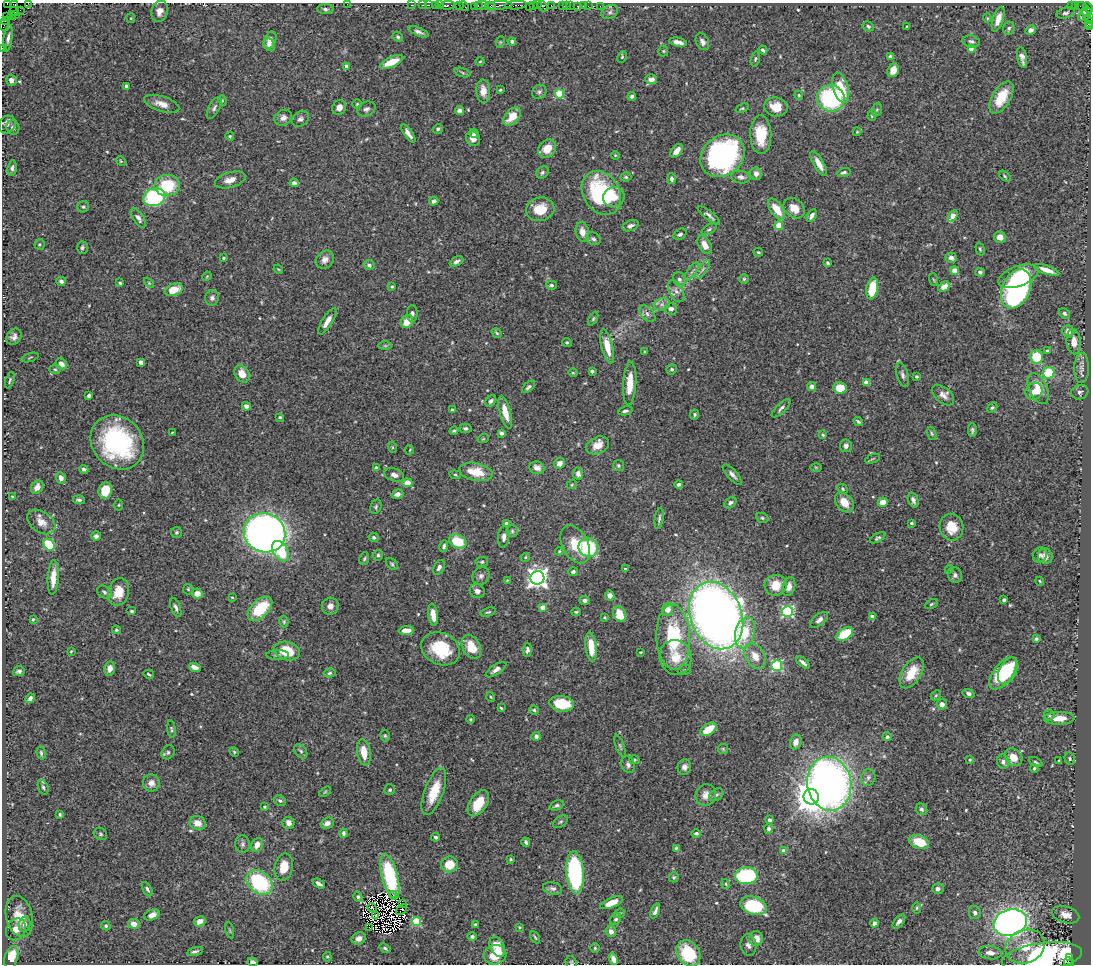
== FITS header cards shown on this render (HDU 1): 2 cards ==
NAXIS1  =                 1089
NAXIS2  =                  962

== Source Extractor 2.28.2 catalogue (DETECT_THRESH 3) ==
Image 1089 x 962 px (HDU 1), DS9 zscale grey, 1 PNG px = 1 image px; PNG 1093 x 966 px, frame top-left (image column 1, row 962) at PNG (2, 3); each listed source drawn as its Kron ellipse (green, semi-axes under 4 px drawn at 4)
Background 1.25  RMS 0.029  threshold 0.0876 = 3 sigma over >= 5 px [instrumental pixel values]
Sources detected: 544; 6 with non-positive FLUX_AUTO (blend fragments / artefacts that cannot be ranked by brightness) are neither listed nor drawn; of the other 538, the 500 brightest by FLUX_AUTO listed and drawn (38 fainter detections omitted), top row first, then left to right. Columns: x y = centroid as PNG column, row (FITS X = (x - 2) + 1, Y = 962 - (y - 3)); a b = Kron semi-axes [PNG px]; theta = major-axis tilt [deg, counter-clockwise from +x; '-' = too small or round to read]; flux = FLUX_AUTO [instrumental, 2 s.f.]
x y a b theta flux
29 3 4 2 - 67
7 4 2 2 - 26
347 4 2 2 - 29
14 5 4 3 - 33
411 5 2 2 - 14
423 5 3 2 - 68
429 5 2 2 - 30
435 5 2 2 - 63
440 5 2 2 - 34
447 5 7 3 5 180
482 5 7 3 8 97
499 5 13 3 3 780
516 5 11 3 3 310
537 5 3 2 - 73
551 5 2 2 - 89
459 6 2 2 - 24
464 6 6 2 -46 58
474 6 2 2 - 23
478 6 3 2 - 61
490 6 5 4 - 170
529 6 2 2 - 20
534 6 3 3 - 110
543 6 6 3 -54 95
562 6 2 2 - 53
566 6 2 2 - 29
570 6 2 2 - 17
578 6 4 3 - 140
583 6 2 2 - 16
588 6 2 2 - 41
600 6 2 2 - 15
1071 6 3 2 - 280
1075 6 3 2 - 18
1082 7 5 2 - 41
1088 8 6 3 -48 90
325 9 8 5 -2 5
20 10 2 2 - 24
14 11 5 2 - 58
160 11 11 8 72 13
610 12 9 6 34 6.1
1087 12 5 5 - 180
1066 13 9 5 15 5
15 15 3 2 - 39
7 16 4 2 - 62
11 16 2 2 - 34
1090 17 3 2 - 53
131 18 5 4 - 2.4
987 18 4 4 - 2
1081 18 2 2 - 27
998 19 13 5 72 18
5 21 4 2 - 93
1089 23 5 3 - 140
4 25 6 5 - 170
868 26 6 5 - 4.2
907 27 3 3 - 3.7
1090 27 3 2 - 50
1009 28 6 6 - 4.5
1031 30 5 4 - 8
419 32 10 4 -22 6.8
398 37 5 4 - 3.5
8 38 13 4 82 7.7
270 40 9 5 66 11
512 41 4 4 - 3.8
971 41 8 6 -13 5.3
500 42 6 3 71 1.9
678 42 9 4 -11 11
702 42 9 6 -63 8.2
269 45 7 5 -60 5.1
2 48 2 2 - 22
971 48 4 4 - 14
763 50 4 3 - 3.8
663 51 5 5 - 2.2
622 57 6 4 66 2.3
890 57 4 4 - 11
1022 58 10 5 -79 11
755 59 8 4 76 3.4
480 61 4 3 - 1.7
391 62 12 5 24 41
346 66 4 4 - 8.7
893 70 7 5 70 18
462 73 8 3 -19 3.2
651 79 6 5 - 11
11 80 5 5 - 10
126 86 4 3 - 3.5
841 88 15 8 -73 58
500 90 3 2 - 2.3
483 91 11 7 -86 19
539 92 7 6 - 4.9
560 94 4 4 - 93
799 95 4 4 - 2.3
632 96 4 3 - 4.7
1001 97 18 9 58 50
831 98 14 13 - 210
222 100 5 3 - 1.8
162 104 18 7 -17 16
357 104 4 4 - 2.4
339 107 7 7 - 12
776 107 11 9 -13 32
214 108 12 5 62 5.6
742 108 7 4 21 2.7
366 109 9 7 21 6.5
877 110 6 5 - 3
459 111 4 4 - 7
872 115 5 4 - 2.9
512 117 10 6 47 33
283 118 9 7 33 9.4
300 119 9 7 33 6.5
7 125 9 8 - 9.9
13 127 7 6 - 6.4
438 129 5 4 - 3.6
857 132 4 4 - 1.8
474 133 4 4 - 7
408 134 10 4 -55 11
761 135 19 10 -89 58
230 136 4 3 - 2
473 139 8 6 -55 13
547 149 10 8 46 24
677 151 8 5 51 13
615 155 4 3 - 1.8
722 156 24 19 40 470
121 161 5 4 - 2.3
819 163 14 5 -61 17
12 168 8 4 83 5.4
542 172 7 5 47 4.6
844 172 7 4 16 5
756 174 6 5 - 11
1005 176 7 4 -38 3
626 177 5 4 - 3.2
741 177 9 6 -8 6.7
671 179 5 4 - 5.2
230 180 16 7 16 18
294 183 4 4 - 6.1
167 185 13 10 3 83
601 193 23 18 -57 180
154 197 11 8 19 210
614 197 11 10 - 20
434 201 4 4 - 6.2
83 207 6 5 - 3.8
794 208 12 9 -41 22
540 209 14 11 13 40
777 209 12 6 -55 36
709 215 14 4 -38 6.8
812 216 6 4 59 7.9
953 216 6 4 59 29
138 218 11 5 -55 7.9
779 225 4 4 - 52
630 226 8 5 21 7.3
709 229 8 4 31 3.9
582 232 10 6 -79 15
680 234 7 5 32 4.7
1000 237 6 5 - 16
593 239 7 6 - 4.8
39 244 5 5 - 2.9
704 245 10 6 -62 18
82 247 6 5 - 4.3
980 249 6 4 -75 3.1
758 252 5 3 - 2.6
223 258 3 3 - 1.9
951 258 6 5 - 9.4
325 260 10 8 46 12
456 261 7 4 27 7.1
828 263 4 3 - 2.9
369 265 5 5 - 6.8
278 269 5 4 - 1.9
703 269 11 4 54 6
1047 270 13 4 -19 18
955 271 4 4 - 33
692 272 11 3 55 4.7
980 272 4 4 - 4.8
207 276 5 3 - 1.9
1018 276 21 10 19 86
679 279 7 6 - 7.2
744 279 5 5 - 2.6
934 280 6 3 -71 2
61 281 5 4 - 4.9
120 283 3 3 - 2.4
149 283 6 3 -45 1.9
551 285 5 4 - 4.8
392 286 4 3 - 2.3
944 287 6 4 31 13
872 289 11 5 79 60
1016 289 20 14 65 380
174 290 9 6 20 36
676 291 11 7 -62 10
212 298 7 7 - 6.3
662 304 8 6 17 8.1
671 309 6 5 - 9.6
412 313 8 5 89 4.8
1064 313 6 4 -47 3.6
647 314 10 6 -47 8.8
593 319 7 4 63 3
327 321 15 5 58 15
407 321 7 5 58 25
1068 331 6 5 - 12
497 333 5 3 - 2.9
14 337 8 7 - 8.3
567 342 5 4 - 2.2
1074 342 13 7 -85 17
385 346 7 4 0 3.1
607 346 17 5 -77 32
1047 351 4 4 - 4.2
645 352 4 3 - 3.2
30 357 9 2 18 2
1036 357 7 6 - 64
141 362 4 4 - 16
61 364 6 5 - 12
1082 368 15 7 88 12
55 369 5 5 - 3.1
672 369 5 5 - 3.5
592 371 4 3 - 5.8
573 373 5 3 - 1.9
1049 373 6 5 - 70
242 374 9 7 -58 23
902 375 12 6 -73 7.9
917 376 3 3 - 2.3
10 380 8 3 72 3.1
867 383 4 4 - 31
630 384 22 6 86 40
812 386 4 4 - 7.6
529 387 8 4 42 4.7
840 388 6 5 - 38
1038 388 16 9 -66 31
1034 391 9 8 - 16
1080 392 9 7 17 6.9
943 395 13 7 -41 11
89 396 4 3 - 5.6
491 401 6 4 50 5.2
246 406 4 4 - 6.8
781 408 12 4 44 6.2
992 408 6 4 38 3
452 410 3 3 - 4.6
625 411 7 4 13 4.5
505 412 17 5 -76 26
695 414 5 4 - 2.9
280 417 4 4 - 2.1
858 422 5 3 - 3.3
466 428 6 4 -11 4.8
972 430 7 4 -90 4.5
454 431 4 3 - 2.9
172 433 4 2 - 2.1
501 433 4 3 - 5.4
932 433 6 4 -70 2.8
823 435 3 3 - 2.4
483 439 6 3 19 1.9
117 442 29 25 -47 270
598 445 12 8 24 21
846 446 6 6 - 6.2
392 447 5 3 - 2
410 450 5 3 - 1.7
873 459 8 2 21 2.2
559 463 6 5 - 10
618 466 5 5 - 3.1
816 467 6 4 -1 2.2
376 468 4 3 - 4.8
537 468 7 6 - 13
84 469 5 4 - 4.2
476 472 17 9 -12 42
578 474 6 5 - 8.6
394 475 10 6 -21 10
455 475 6 3 -8 2.3
732 475 13 5 -47 8
61 478 6 4 -64 11
407 483 5 4 - 39
572 484 5 3 - 1.8
679 484 4 4 - 5.1
37 487 7 5 53 16
842 489 6 4 -44 2.5
105 491 8 6 73 45
397 494 6 4 17 8.9
13 497 4 3 - 6.2
79 500 6 4 -6 3.9
913 500 8 5 -70 8
844 502 11 8 -51 24
883 502 5 4 - 26
730 503 7 5 39 5.9
119 505 5 3 - 2.1
376 507 8 5 68 3.6
659 518 11 4 81 4.5
762 518 6 5 - 3.3
41 522 15 10 -35 20
911 523 3 3 - 2.8
506 524 4 4 - 6.1
951 527 13 12 - 38
512 531 6 6 - 3.7
177 532 5 5 - 3.2
265 533 21 19 -25 1700
96 536 5 5 - 5.8
374 537 5 4 - 5
504 537 11 5 85 8.6
878 538 8 4 28 3.5
458 541 9 6 -25 59
575 544 20 13 -63 47
49 545 7 5 -45 87
444 546 6 4 81 4.2
588 547 10 9 - 120
281 551 11 7 -57 67
559 551 4 3 - 2.1
378 555 5 5 - 3.5
1040 555 8 6 57 6
1045 556 8 7 - 10
525 557 5 4 - 2.2
364 559 6 4 73 3.3
482 562 6 5 - 3.6
392 564 7 4 -45 3.1
439 567 8 5 63 6.4
625 569 3 3 - 4.7
949 569 4 4 - 2
573 572 5 4 - 3.9
955 575 8 7 - 5.6
481 576 9 8 - 7.3
53 577 17 5 86 23
537 578 7 7 - 1100
507 580 4 3 - 1.8
1040 581 4 3 - 2
776 585 11 10 - 36
789 586 10 6 77 13
188 589 5 5 - 2.6
477 591 7 7 - 7.7
104 592 8 6 -37 5.6
118 592 14 10 74 38
197 594 6 5 - 20
610 596 5 4 - 14
232 597 4 3 - 1.7
585 600 5 4 - 6.3
1004 600 3 3 - 3.8
931 604 7 4 28 3.7
330 606 8 8 - 11
176 607 10 4 -69 5.7
542 607 4 4 - 19
260 609 15 8 45 92
668 609 7 5 71 20
132 611 5 4 - 3
787 611 5 5 - 260
488 612 8 4 17 3
576 612 4 3 - 2.4
619 614 8 6 -65 40
433 615 11 5 -83 21
716 616 35 25 -68 2100
872 616 4 3 - 10
605 617 3 3 - 2
33 619 3 2 - 2
819 620 10 5 38 8.3
284 622 6 4 90 2.8
116 630 4 4 - 2.6
406 630 8 4 2 18
745 633 16 9 76 56
845 634 9 5 33 71
673 637 33 17 -88 140
1036 639 4 3 - 3.2
471 647 13 8 -63 37
591 647 14 5 -84 34
441 649 20 16 -25 89
527 650 7 4 88 4.6
71 651 4 3 - 1.7
287 651 13 9 -15 62
640 652 3 2 - 2.1
278 655 11 5 1 5.5
755 656 14 9 -59 24
675 657 17 16 - 39
803 662 8 3 -38 6.7
777 666 5 5 - 170
195 667 6 4 -19 11
110 669 7 5 80 13
496 670 12 5 33 8.3
684 670 6 5 - 2.7
19 671 6 4 18 4.9
1008 671 14 8 62 54
329 673 6 4 9 3.8
912 673 17 9 58 46
1003 673 19 9 52 100
149 674 5 2 - 2.3
968 693 6 4 -14 5.4
936 695 6 4 44 2.6
491 697 5 3 - 1.8
30 698 5 4 - 5.8
562 704 12 7 -9 73
942 704 5 5 - 12
501 708 4 3 - 2
534 710 5 4 - 3.2
1049 715 5 5 - 3.2
1059 718 15 6 1 26
470 719 4 3 - 2.3
171 729 8 4 -84 3.2
708 729 9 5 33 51
385 736 6 4 -74 3.1
536 736 4 4 - 4.9
887 737 4 4 - 3.4
796 742 8 5 72 13
620 746 12 4 -69 4.4
723 749 5 5 - 2.7
301 751 8 5 -50 5.4
168 752 7 6 - 4.6
234 752 5 4 - 2.3
364 752 13 6 -81 28
41 753 6 4 -76 3.4
1013 757 9 8 - 26
1070 759 6 5 - 3.4
634 760 5 4 - 2.6
970 760 4 3 - 2.2
1059 760 3 2 - 1.7
1003 762 7 6 - 8
1036 762 7 4 -25 3.3
628 765 8 6 -68 6.5
684 767 7 6 - 8.5
1034 768 4 3 - 3.3
868 777 8 7 - 7.3
151 783 8 8 - 13
829 784 27 22 -80 1300
43 787 7 5 -69 4.6
390 790 5 5 - 3.9
325 792 7 3 37 2.5
434 792 25 9 70 49
706 795 11 10 - 17
716 795 8 5 34 5.2
811 797 7 7 - 3600
280 801 6 5 - 4.6
478 803 14 8 57 44
557 805 7 4 21 4.3
265 807 4 4 - 2.1
922 809 6 5 - 4.4
60 815 4 3 - 2.6
770 820 4 3 - 8.7
561 822 8 5 37 3.7
198 823 8 7 - 18
288 823 6 6 - 11
327 823 6 5 - 11
769 829 5 4 - 5
344 833 4 4 - 4.5
696 833 5 4 - 4.2
100 834 7 6 - 3.6
436 837 4 4 - 4.1
526 842 4 3 - 4.6
919 842 10 6 -21 52
243 844 9 7 89 6.3
257 845 7 6 - 15
676 848 4 3 - 3.7
784 851 4 4 - 22
510 859 3 3 - 3.2
450 864 8 8 - 35
284 867 14 9 79 35
575 872 21 9 -86 290
746 876 11 8 2 180
390 877 23 8 -76 120
674 877 5 4 - 2.9
259 882 14 10 -39 160
319 884 6 3 -34 6.9
726 884 5 3 - 1.8
553 888 10 6 -11 5.9
147 889 8 4 -60 4.6
938 889 6 5 - 5
393 895 2 2 - 2.3
358 897 5 4 - 3.2
611 903 12 5 23 25
402 904 4 2 - 2
753 906 13 8 -19 140
372 907 5 2 - 2.3
917 908 6 4 89 2.7
401 909 6 2 42 2.9
655 911 8 3 67 6.5
619 913 6 4 18 2.8
975 913 6 6 - 5.6
152 915 8 5 23 11
376 915 4 2 - 2
1066 915 14 8 -16 17
19 916 21 13 -75 39
616 919 6 5 - 4
200 921 6 5 - 12
416 921 4 4 - 95
899 922 8 4 50 7.8
874 923 4 4 - 8
1010 923 17 13 17 1100
24 924 8 5 80 7.3
134 924 6 5 - 14
476 924 3 3 - 3.3
106 926 5 4 - 3.4
520 927 3 2 - 1.9
369 928 2 2 - 2.5
16 929 11 9 56 16
230 930 8 3 -77 2.5
611 931 6 5 - 11
472 936 5 4 - 4
535 937 7 3 -63 2.4
359 938 7 6 - 11
756 938 7 7 - 17
748 945 11 8 -82 9.3
497 947 11 7 -62 45
1025 947 20 16 24 51
385 948 6 4 -38 3.8
595 948 4 4 - 2.4
195 951 8 3 15 4.4
688 953 14 11 -56 96
990 953 11 6 -6 13
495 955 11 9 14 34
11 957 11 6 73 54
327 957 5 4 - 2.4
1042 957 40 14 8 500
1069 958 3 2 - 190
613 959 6 4 -64 12
253 962 5 3 - 5.4
571 962 7 5 -64 3.2
1069 962 5 3 - 170
At the frame edge (FLAGS 8, measured only in part): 13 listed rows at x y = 29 3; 7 4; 347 4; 14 5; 1090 17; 1089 23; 4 25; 1090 27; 2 48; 7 125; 1042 957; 253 962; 571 962
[38 fainter detections neither listed nor drawn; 6 non-positive-flux detections neither listed nor drawn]